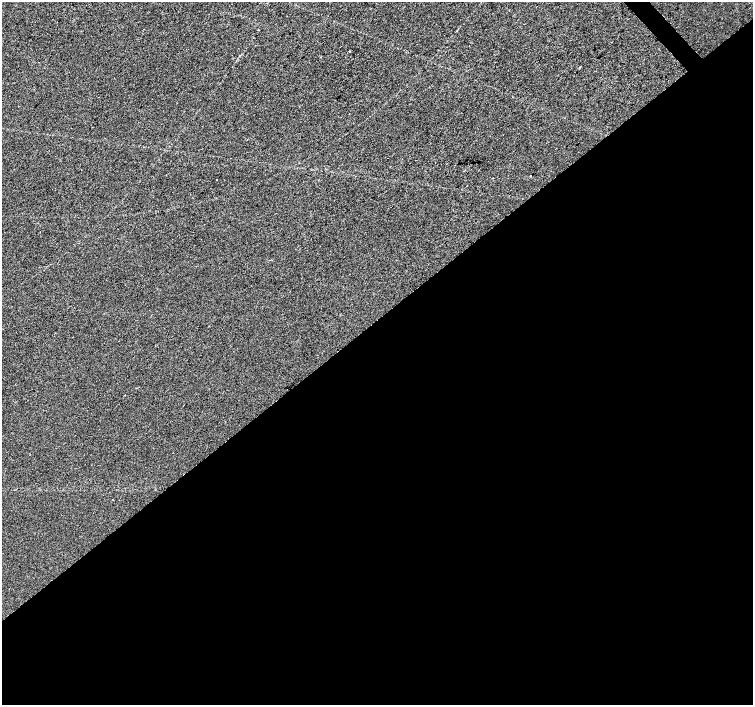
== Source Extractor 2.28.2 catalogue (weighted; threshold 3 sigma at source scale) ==
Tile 15 of 4 x 4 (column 3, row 4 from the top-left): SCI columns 3010-4511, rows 210-1615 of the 6014 x 5977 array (HDU 1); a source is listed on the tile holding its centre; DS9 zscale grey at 2 x 2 block average (1 PNG px = mean of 2 x 2 image px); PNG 755 x 707 px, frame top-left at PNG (2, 2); no overlay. Shown black and unused: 55% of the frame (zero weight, under 2 of 3 exposures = <1% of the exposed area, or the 3 px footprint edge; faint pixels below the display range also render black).
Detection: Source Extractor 2.28.2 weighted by HDU 2 'WHT'; one run over the whole footprint, this tile lists its part. Background -1.32e-05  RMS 0.0057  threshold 0.0256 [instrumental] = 3 sigma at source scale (4.5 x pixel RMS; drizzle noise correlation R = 1.50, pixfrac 1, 0.0396/0.0396 arcsec/px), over >= 5 px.
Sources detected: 4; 1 cosmic-ray / hot-pixel residue — not listed; the other 3 listed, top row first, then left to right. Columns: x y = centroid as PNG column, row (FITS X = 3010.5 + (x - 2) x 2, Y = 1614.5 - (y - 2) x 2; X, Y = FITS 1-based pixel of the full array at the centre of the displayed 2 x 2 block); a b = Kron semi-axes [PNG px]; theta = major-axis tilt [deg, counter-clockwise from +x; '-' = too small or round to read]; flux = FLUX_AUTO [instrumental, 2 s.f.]
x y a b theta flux
530 176 2 2 - 3
217 179 2 2 - 0.46
112 499 2 2 - 0.84